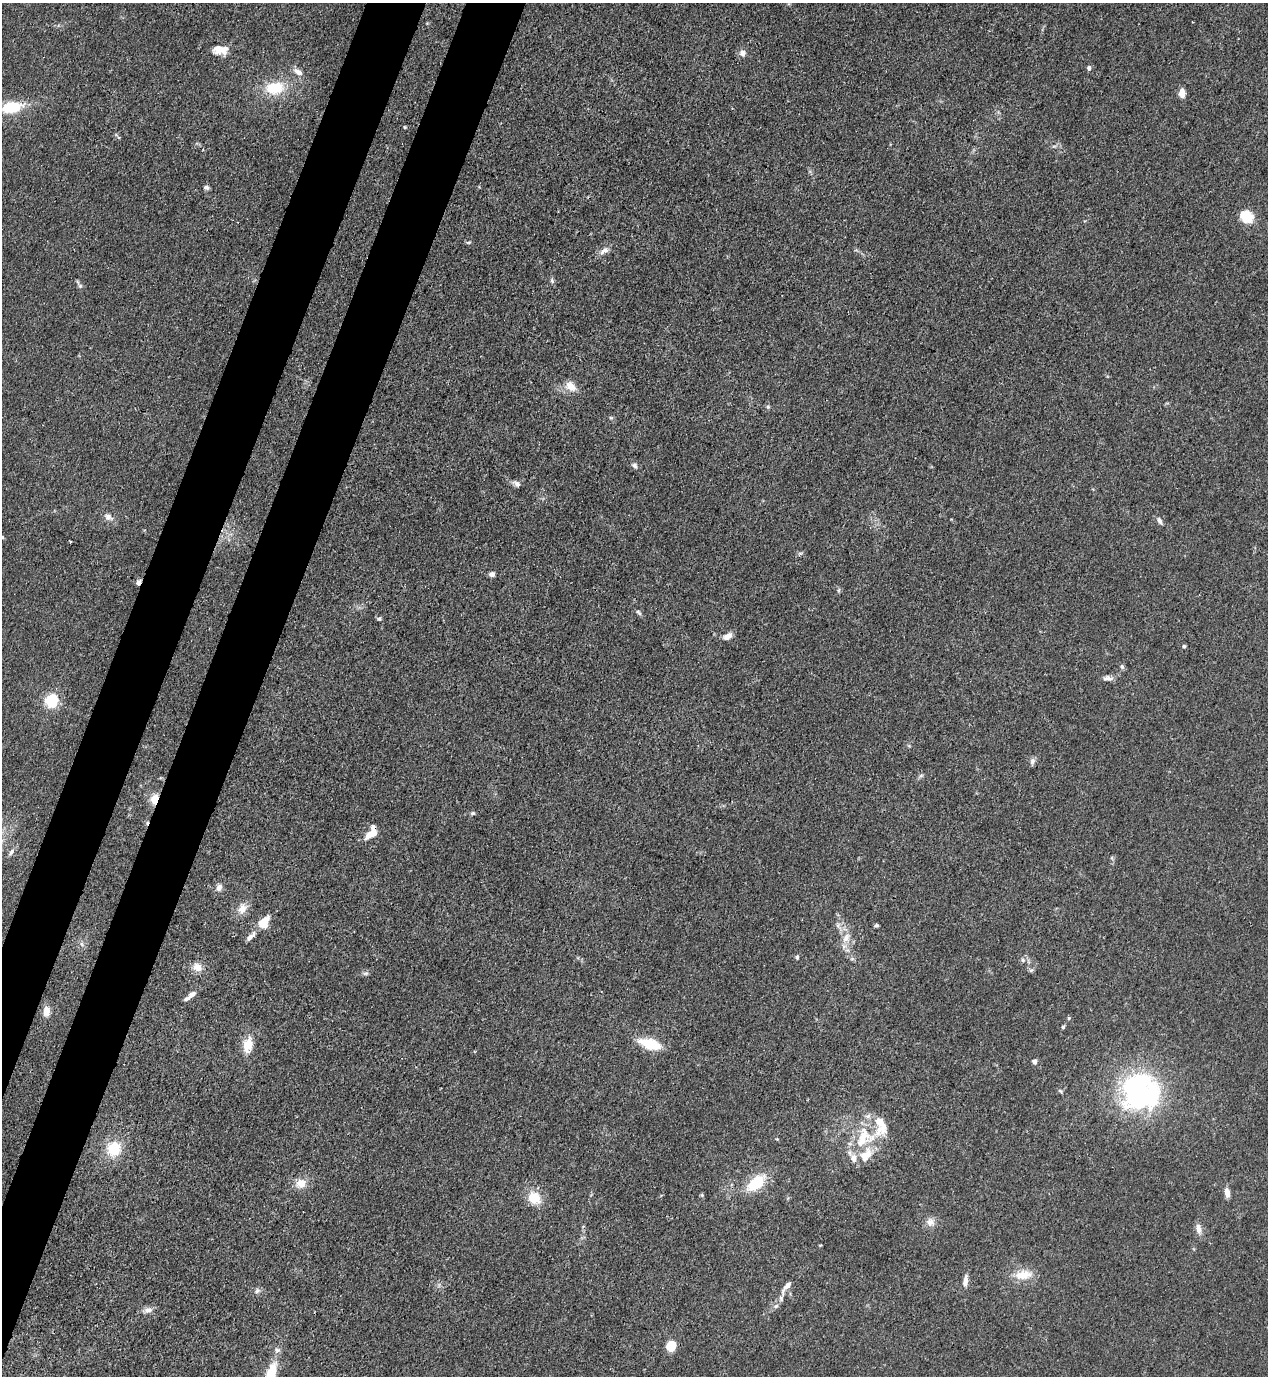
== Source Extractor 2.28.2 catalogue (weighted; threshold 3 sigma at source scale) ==
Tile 7 of 4 x 4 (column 3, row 2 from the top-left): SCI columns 2886-4151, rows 2791-4164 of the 5639 x 5578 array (HDU 1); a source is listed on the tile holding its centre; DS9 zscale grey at full resolution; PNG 1270 x 1378 px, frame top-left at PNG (2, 3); no overlay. Shown black and unused: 8% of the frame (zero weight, under 3 of 4 exposures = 7% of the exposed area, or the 3 px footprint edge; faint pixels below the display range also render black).
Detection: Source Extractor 2.28.2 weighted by HDU 2 'WHT'; one run over the whole footprint, this tile lists its part. Background 0.0145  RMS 0.0024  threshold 0.0108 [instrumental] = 3 sigma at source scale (4.5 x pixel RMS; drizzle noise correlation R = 1.50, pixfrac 1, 0.05/0.05 arcsec/px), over >= 5 px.
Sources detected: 87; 1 inside a brighter object's white glare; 1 cosmic-ray / hot-pixel residue — not listed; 8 inside a brighter listed object's ellipse — not listed separately; the other 77 listed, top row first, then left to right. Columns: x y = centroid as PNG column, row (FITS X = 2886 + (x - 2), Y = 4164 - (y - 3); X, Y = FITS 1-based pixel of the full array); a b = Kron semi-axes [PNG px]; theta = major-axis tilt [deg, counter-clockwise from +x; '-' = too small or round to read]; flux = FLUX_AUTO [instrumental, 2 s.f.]
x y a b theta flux
220 50 19 11 0 3.3
742 53 10 10 - 1.1
1089 68 5 5 - 0.73
298 72 13 7 -35 1.5
275 88 23 15 10 8.5
1182 93 9 5 -87 2.6
11 107 27 13 11 9.2
405 127 4 4 - 0.23
1054 146 6 4 17 0.41
206 187 7 5 -4 0.6
1246 217 17 14 -40 5
468 242 7 3 9 0.34
604 251 15 7 32 1.4
552 281 8 5 -75 0.53
80 286 6 5 - 0.47
571 386 15 10 -39 2.8
768 407 6 5 - 0.4
611 418 5 4 - 0.35
634 465 9 6 -44 0.77
517 484 10 6 -29 0.94
108 517 11 8 -33 1.3
1159 521 10 6 -66 0.76
70 541 3 3 - 0.3
800 553 6 4 -18 0.41
492 574 5 5 - 1.1
138 582 8 5 64 0.79
839 590 6 4 71 0.36
639 612 9 4 -48 0.5
379 619 6 5 - 0.47
727 636 12 7 29 1.5
1184 646 4 4 - 0.35
1122 667 7 5 -60 0.54
1107 678 12 6 -5 1.1
51 701 6 5 - 45
1032 761 10 6 77 0.76
155 799 12 8 74 3.1
473 813 7 5 16 0.39
371 834 15 7 29 3.2
11 852 11 6 53 0.81
219 887 9 7 68 1.3
242 908 15 11 67 2.5
264 921 16 8 42 3.4
838 925 8 6 -74 0.95
876 925 5 4 - 0.41
250 937 15 5 43 1.5
846 938 14 8 63 2.4
797 957 6 4 82 0.46
1023 960 6 5 - 0.51
197 967 12 10 -31 2.1
366 973 8 5 6 0.56
192 994 9 6 36 1.3
46 1011 11 7 87 2.2
1069 1018 5 4 - 0.33
1063 1027 5 4 - 0.37
650 1044 21 9 -17 8.5
248 1045 20 11 80 4.2
1035 1062 5 4 - 1.2
1060 1091 7 4 -44 0.35
1141 1094 29 29 - 66
864 1137 32 26 47 13
114 1149 17 16 - 7.7
301 1183 12 10 17 3
756 1183 24 12 39 8.5
1227 1192 10 5 -81 1.8
702 1195 5 5 - 0.31
534 1198 15 13 -40 5.1
930 1222 12 11 - 1.8
1198 1229 13 7 -78 1.5
820 1245 4 3 - 0.22
1023 1275 26 12 4 4.5
965 1281 15 6 83 1.6
787 1286 23 7 53 2.1
257 1291 8 7 - 0.73
776 1306 7 6 - 0.65
148 1310 13 8 14 1.4
671 1346 7 7 - 7.3
271 1374 27 9 73 10
Overlapping masked pixels (flux is a lower limit): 2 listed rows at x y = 138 582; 155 799
Isophote crosses this tile's border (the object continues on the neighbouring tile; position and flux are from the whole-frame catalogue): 2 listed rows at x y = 11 107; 271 1374